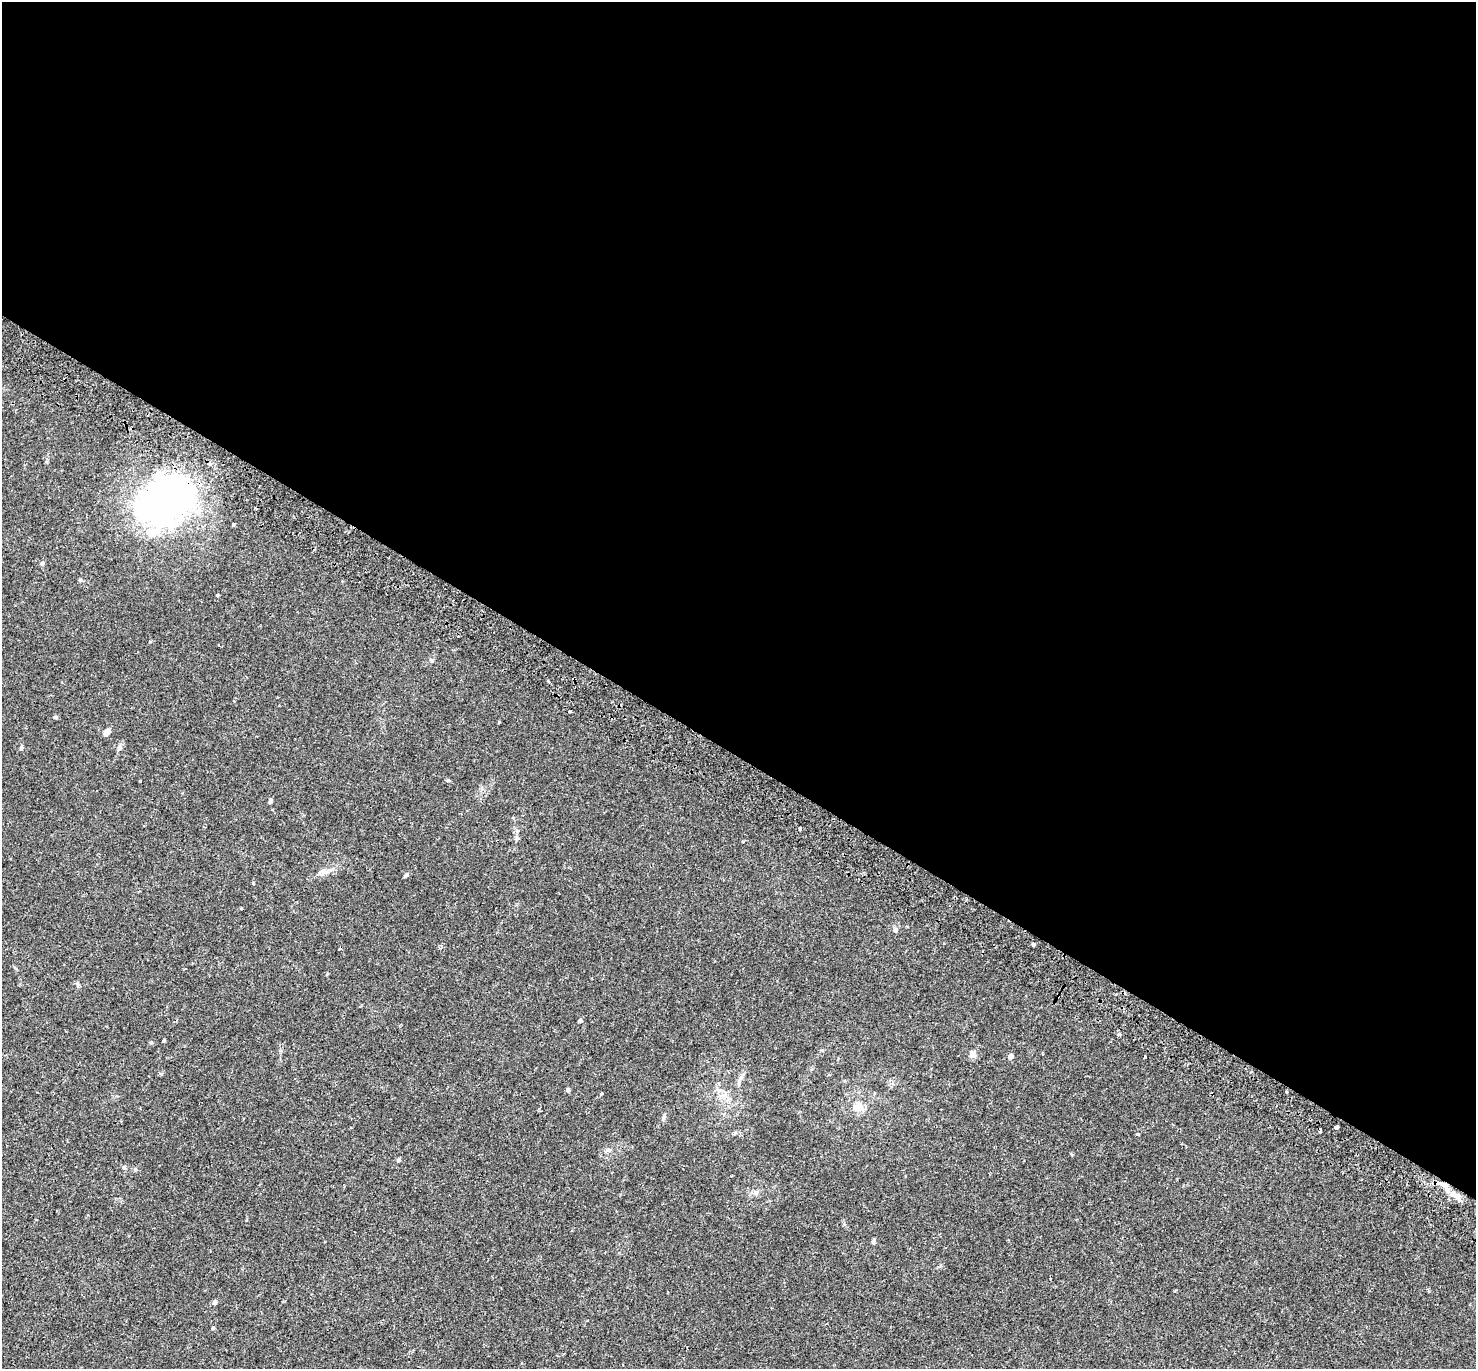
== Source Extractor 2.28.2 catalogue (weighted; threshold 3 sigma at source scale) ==
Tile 3 of 4 x 4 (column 3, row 1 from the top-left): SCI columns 3019-4492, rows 4390-5756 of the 6044 x 6110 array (HDU 1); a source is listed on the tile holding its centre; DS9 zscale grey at full resolution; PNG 1478 x 1371 px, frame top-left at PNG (2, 2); no overlay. Shown black and unused: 55% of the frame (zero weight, under 2 of 3 exposures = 5% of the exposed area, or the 3 px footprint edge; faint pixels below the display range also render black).
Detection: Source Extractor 2.28.2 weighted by HDU 2 'WHT'; one run over the whole footprint, this tile lists its part. Background 0.018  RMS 0.0031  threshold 0.0141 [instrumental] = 3 sigma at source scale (4.5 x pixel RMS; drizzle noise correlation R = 1.50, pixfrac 1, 0.0396/0.0396 arcsec/px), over >= 5 px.
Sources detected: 50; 2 inside a brighter object's white glare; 3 cosmic-ray / hot-pixel residue — not listed; the other 45 listed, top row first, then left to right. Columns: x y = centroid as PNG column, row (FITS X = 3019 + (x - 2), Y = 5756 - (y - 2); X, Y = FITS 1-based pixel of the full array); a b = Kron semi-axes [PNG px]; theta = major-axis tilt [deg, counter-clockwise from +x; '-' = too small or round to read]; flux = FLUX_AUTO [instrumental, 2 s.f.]
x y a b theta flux
168 497 83 31 18 66
234 524 3 3 - 0.56
42 563 6 5 - 0.61
80 580 5 4 - 0.48
218 595 4 3 - 0.27
431 660 6 4 -45 0.39
570 711 3 2 - 0.74
55 717 5 4 - 0.47
499 722 4 3 - 0.23
107 732 8 6 42 1.5
119 747 9 4 81 0.66
448 780 5 4 - 0.31
270 801 6 4 72 0.54
800 829 3 3 - 2.3
322 872 18 7 16 2
406 875 6 4 43 0.5
895 930 7 6 - 0.76
1033 944 4 3 - 0.54
580 1020 4 4 - 0.6
1119 1035 4 3 - 1.8
164 1040 3 3 - 0.4
151 1042 5 4 - 0.41
973 1054 9 7 -87 1.1
1011 1056 5 5 - 1.3
739 1081 8 6 47 0.8
568 1090 5 4 - 0.66
1287 1091 3 3 - 0.45
601 1094 4 3 - 0.39
858 1107 15 13 -50 3
663 1118 7 5 88 0.6
1336 1127 4 3 - 2.1
1320 1131 4 3 - 1.5
1138 1134 3 3 - 0.41
609 1150 8 6 -2 0.75
1071 1154 5 3 - 0.27
398 1160 5 5 - 0.59
124 1167 5 5 - 0.52
135 1169 5 4 - 0.46
1440 1183 10 4 -12 1.2
756 1192 8 7 - 0.97
1455 1195 11 7 -6 1.8
873 1241 9 3 85 0.44
1175 1291 3 2 - 0.31
215 1302 5 4 - 0.91
213 1328 4 4 - 0.45
Overlapping masked pixels (flux is a lower limit): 2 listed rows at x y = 1320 1131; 1440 1183
Unlisted compact peaks at least as high as the median listed source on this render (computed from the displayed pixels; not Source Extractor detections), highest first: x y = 21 748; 253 883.